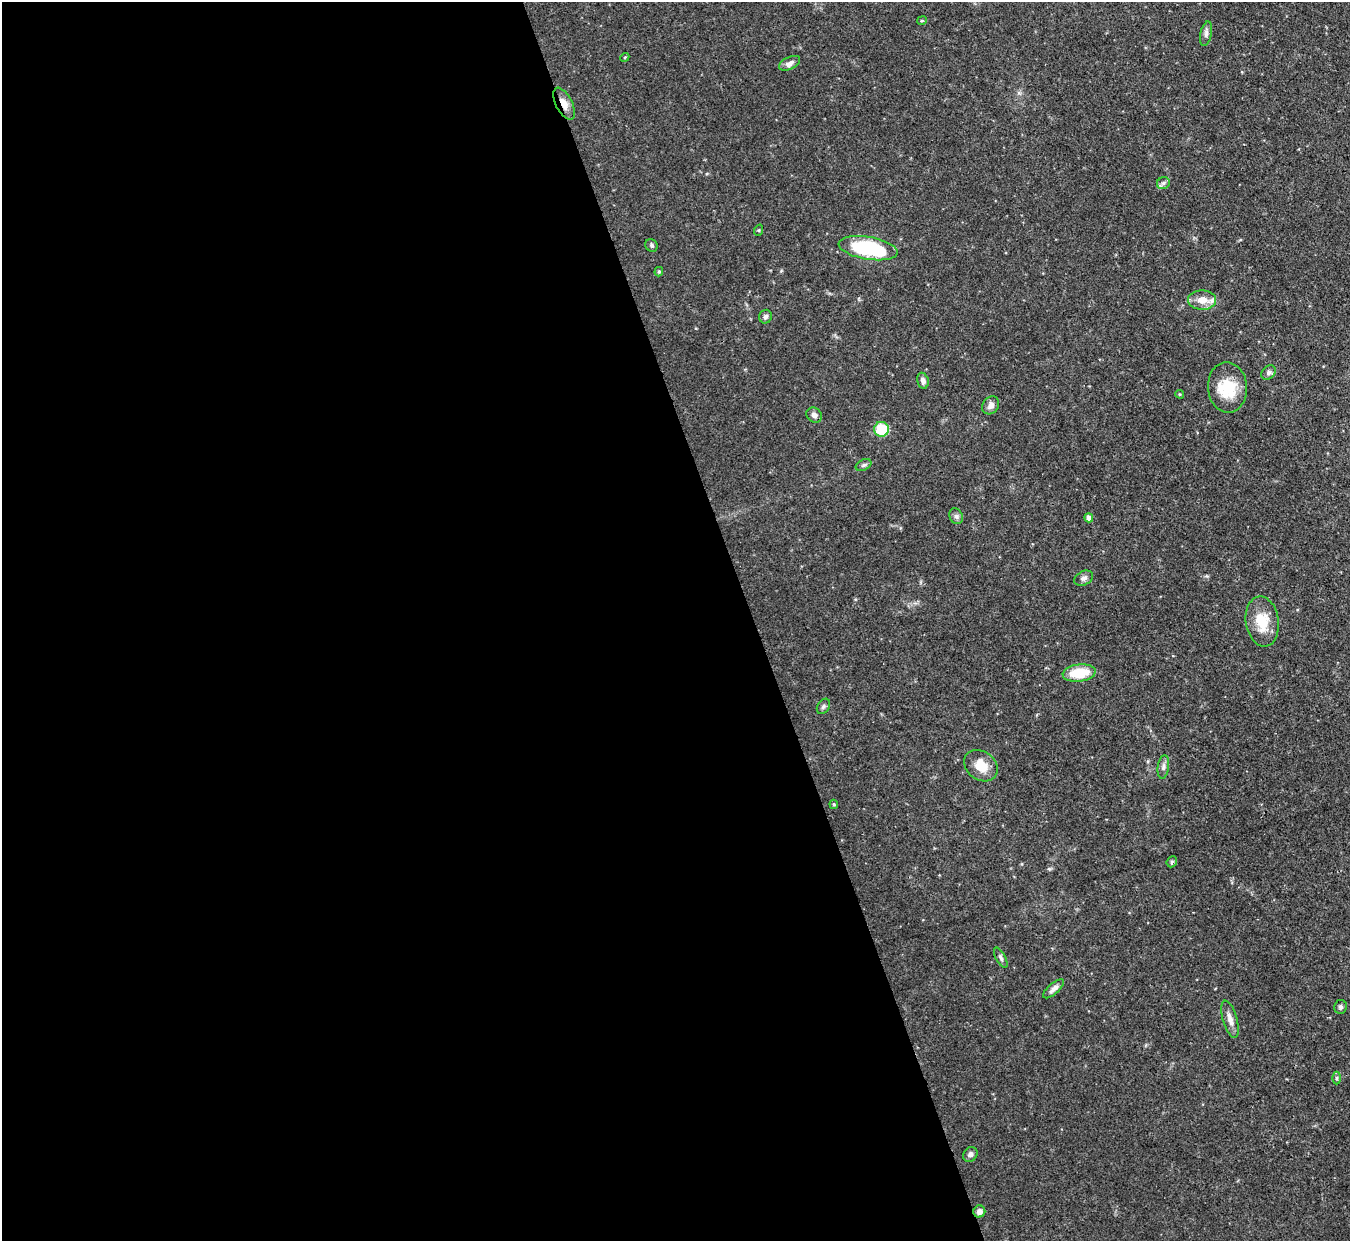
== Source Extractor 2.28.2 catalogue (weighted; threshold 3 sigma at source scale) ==
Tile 9 of 4 x 4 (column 1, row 3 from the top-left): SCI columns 2-1349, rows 1385-2623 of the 5393 x 5373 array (HDU 1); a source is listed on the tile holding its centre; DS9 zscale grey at full resolution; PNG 1352 x 1243 px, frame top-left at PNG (2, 2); each listed source drawn as its Kron ellipse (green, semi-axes under 4 px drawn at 4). Shown black and unused: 56% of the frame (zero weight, under 3 of 4 exposures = <1% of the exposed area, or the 3 px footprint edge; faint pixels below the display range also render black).
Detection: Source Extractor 2.28.2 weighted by HDU 2 'WHT'; one run over the whole footprint, this tile lists its part. Background 0.0909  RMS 0.0046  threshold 0.0206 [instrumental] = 3 sigma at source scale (4.5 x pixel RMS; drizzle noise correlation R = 1.50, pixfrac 1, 0.05/0.05 arcsec/px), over >= 5 px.
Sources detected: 37; all 37 listed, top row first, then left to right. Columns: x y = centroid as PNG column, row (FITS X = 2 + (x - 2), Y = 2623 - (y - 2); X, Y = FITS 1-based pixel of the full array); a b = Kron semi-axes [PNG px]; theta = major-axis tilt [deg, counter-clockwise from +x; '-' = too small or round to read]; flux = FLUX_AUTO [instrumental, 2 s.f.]
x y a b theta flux
922 21 5 4 - 0.52
1206 34 12 5 77 1.6
625 57 4 3 - 0.45
789 63 11 6 26 2.4
564 104 17 8 -64 4.6
1163 183 6 6 - 1.2
759 230 6 4 71 0.52
651 245 7 6 - 0.92
868 248 30 11 -9 41
659 272 5 4 - 0.62
1202 300 14 9 -1 6.2
765 317 7 6 - 1.2
1269 372 8 6 46 1.1
923 381 8 5 -77 1.9
1227 387 25 19 -85 15
1180 394 4 3 - 0.53
991 405 9 7 53 2.5
814 415 8 7 - 1.9
881 429 7 7 - 18
864 465 8 5 27 1.1
956 516 8 6 -63 1.4
1089 518 4 4 - 3.1
1083 578 10 7 28 1.7
1262 621 25 16 -82 11
1079 673 17 8 7 14
823 706 8 6 56 1.1
981 766 18 14 -38 8.3
1163 767 12 5 82 1.6
834 804 5 4 - 0.57
1172 862 6 5 - 0.75
1001 958 11 5 -62 1.3
1053 989 13 5 40 2.3
1340 1007 7 6 - 1
1230 1019 19 7 -74 3.3
1337 1078 6 4 90 0.69
970 1154 8 6 48 1.7
979 1211 6 6 - 2.4
Overlapping masked pixels (flux is a lower limit): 1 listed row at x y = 564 104